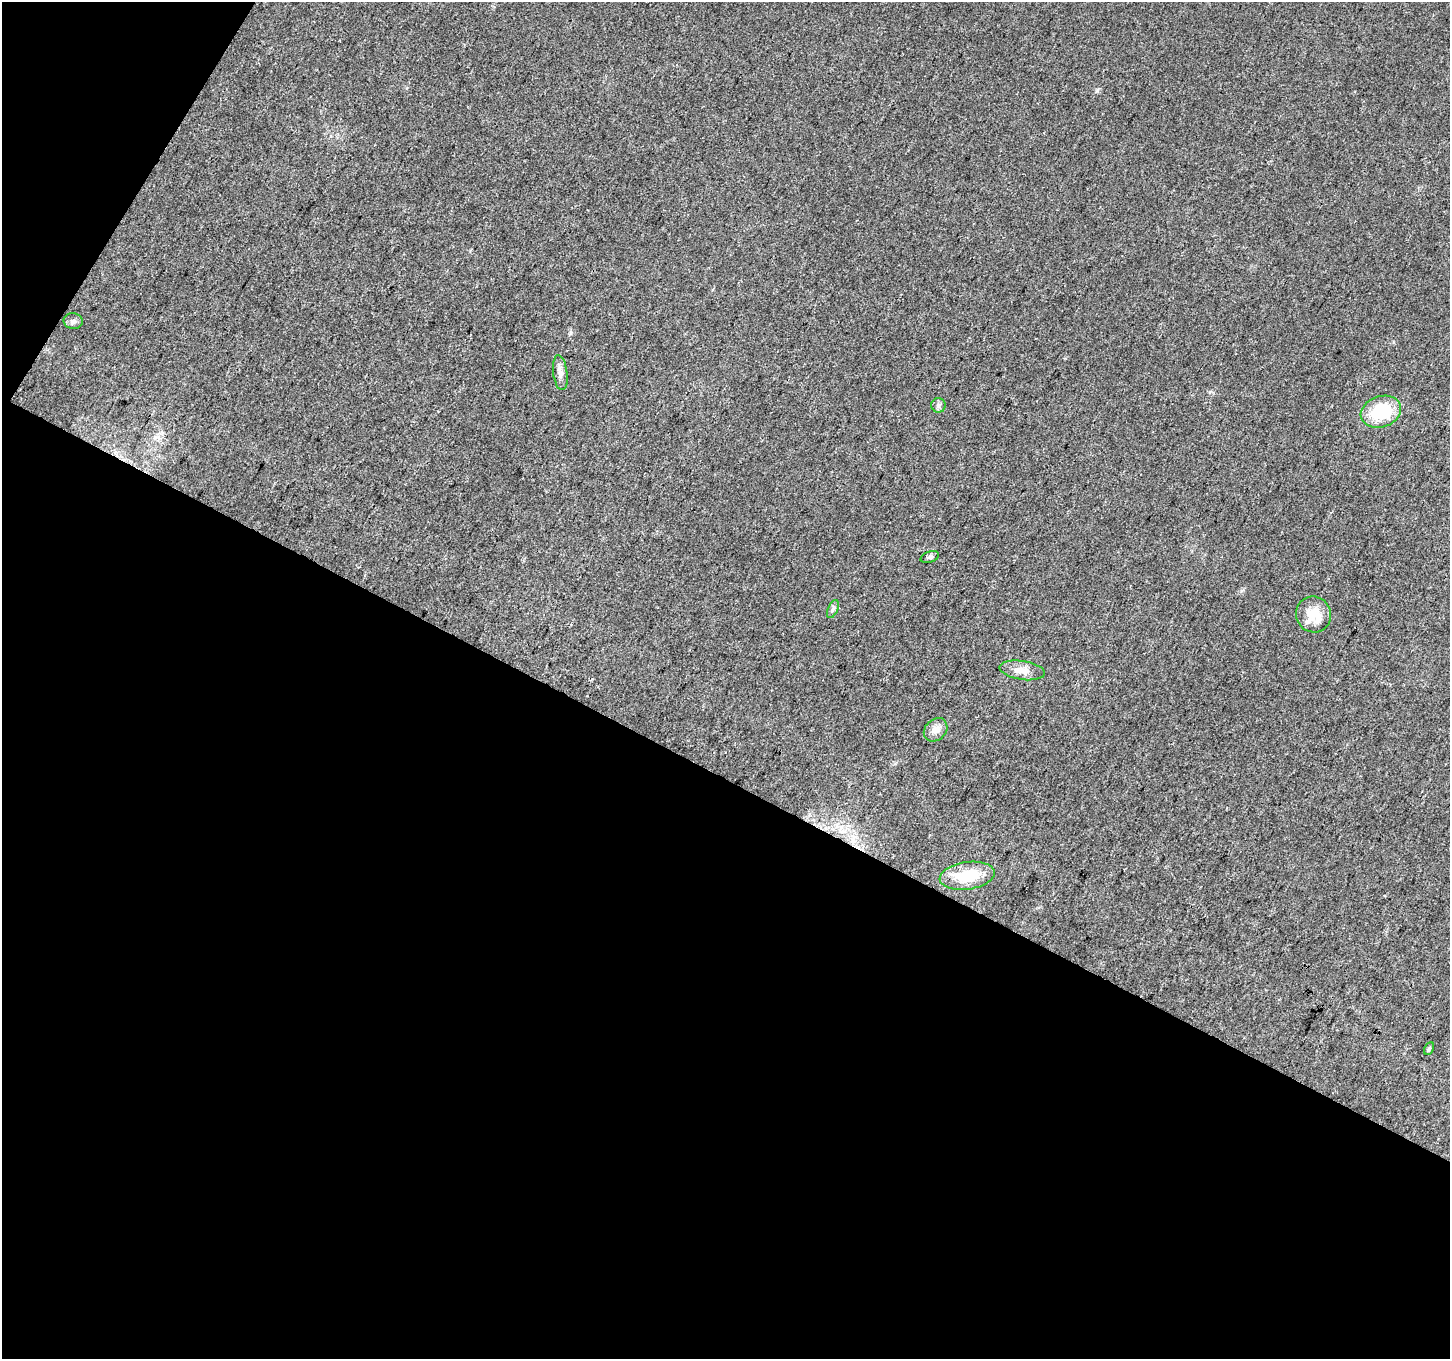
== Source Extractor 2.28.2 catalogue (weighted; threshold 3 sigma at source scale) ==
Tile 3 of 2 x 2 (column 1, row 2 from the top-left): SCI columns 2-1449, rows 121-1477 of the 2898 x 2936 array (HDU 1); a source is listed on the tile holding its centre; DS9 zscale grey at full resolution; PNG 1452 x 1361 px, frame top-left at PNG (2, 2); each listed source drawn as its Kron ellipse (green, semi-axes under 4 px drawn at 4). Shown black and unused: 45% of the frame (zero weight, under 3 of 4 exposures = <1% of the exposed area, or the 3 px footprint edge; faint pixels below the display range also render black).
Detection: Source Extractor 2.28.2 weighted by HDU 2 'WHT'; one run over the whole footprint, this tile lists its part. Background 0.019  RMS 0.0043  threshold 0.0191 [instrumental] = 3 sigma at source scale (4.5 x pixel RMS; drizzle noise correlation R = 1.50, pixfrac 1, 0.0396/0.0396 arcsec/px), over >= 5 px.
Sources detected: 11; all 11 listed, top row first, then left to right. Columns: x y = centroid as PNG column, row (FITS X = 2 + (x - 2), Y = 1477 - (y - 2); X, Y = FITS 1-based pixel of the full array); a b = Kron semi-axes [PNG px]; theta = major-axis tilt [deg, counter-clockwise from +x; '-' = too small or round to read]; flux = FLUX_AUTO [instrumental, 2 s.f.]
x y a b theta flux
73 321 9 8 - 1.5
560 373 17 7 -82 2.7
938 405 7 7 - 1.1
1381 412 21 15 20 20
930 557 9 5 19 1.2
833 609 10 5 65 1.1
1313 614 18 17 - 10
1022 670 23 9 -9 5.1
936 730 13 10 44 3.1
967 876 27 13 8 16
1429 1048 7 4 61 0.82